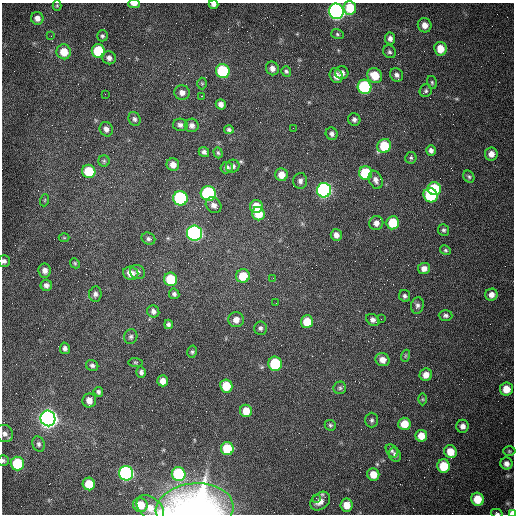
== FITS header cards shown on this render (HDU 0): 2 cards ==
NAXIS1  =                  512 /fastest changing axis
NAXIS2  =                  512 /next to fastest changing axis

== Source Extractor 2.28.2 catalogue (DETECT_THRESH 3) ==
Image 512 x 512 px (HDU 0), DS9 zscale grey, 1 PNG px = 1 image px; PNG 516 x 516 px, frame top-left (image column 1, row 512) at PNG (2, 3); each listed source drawn as its Kron ellipse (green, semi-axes under 4 px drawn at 4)
Background 1540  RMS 24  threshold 72.1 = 3 sigma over >= 5 px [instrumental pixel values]
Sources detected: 144; all 144 listed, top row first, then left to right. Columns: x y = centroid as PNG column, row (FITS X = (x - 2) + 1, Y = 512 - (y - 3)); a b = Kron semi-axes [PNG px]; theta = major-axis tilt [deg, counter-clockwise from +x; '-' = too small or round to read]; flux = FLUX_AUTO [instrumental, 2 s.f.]
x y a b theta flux
134 4 6 3 1 7.5e+03
214 4 5 4 - 6.1e+03
57 5 5 4 - 1.8e+03
350 8 7 6 - 4.6e+04
336 11 8 7 - 7.3e+05
37 18 6 6 - 9.0e+03
425 25 7 7 - 1.2e+04
337 34 6 5 - 2.7e+03
51 36 2 2 - 1.2e+03
102 36 5 5 - 3.1e+03
390 38 6 5 - 6.5e+03
440 49 7 6 - 2.3e+04
98 51 7 6 - 9.7e+04
64 52 7 7 - 2.7e+04
389 52 7 6 - 3.6e+03
109 58 7 6 - 6.6e+03
272 68 7 6 - 8.1e+03
223 71 7 6 - 1.3e+05
286 71 5 5 - 3.3e+03
342 73 6 6 - 7.2e+03
375 75 8 7 - 3.2e+04
396 75 7 6 - 5.7e+03
336 76 8 6 -68 1.2e+04
202 83 6 5 - 2.2e+03
432 83 7 5 -75 2.6e+03
365 87 7 6 - 2.0e+05
426 91 6 6 - 3.2e+03
182 92 8 7 - 9.0e+03
105 94 2 2 - 9.0e+02
201 96 3 2 - 1.5e+03
221 104 5 5 - 7.2e+03
134 119 7 5 -64 4.5e+03
354 119 6 6 - 4.6e+03
180 125 7 6 - 5.4e+03
192 125 7 6 - 6.6e+03
293 128 2 2 - 6.8e+02
106 129 7 6 - 6.7e+03
229 130 5 4 - 3.6e+03
332 134 6 6 - 5.1e+03
384 146 7 6 - 6.1e+04
431 150 5 5 - 5.2e+03
204 152 5 5 - 4.7e+03
218 153 6 4 -72 2.6e+03
491 154 6 6 - 1.1e+04
411 158 6 5 - 2.9e+03
104 161 6 5 - 2.9e+03
173 165 6 6 - 1.2e+04
233 166 7 6 - 5.2e+03
227 168 6 5 - 6.6e+03
89 171 7 6 - 6.1e+04
366 173 7 6 - 8.7e+04
281 175 6 6 - 1.9e+04
469 177 6 5 - 2.9e+03
376 180 9 6 -68 7.4e+03
300 181 8 7 - 6.7e+03
434 189 6 6 - 7.2e+04
324 190 7 7 - 4.4e+05
208 194 8 7 - 2.6e+05
431 195 7 6 - 1.2e+05
180 198 7 7 - 2.0e+05
45 200 6 4 71 2.0e+03
214 205 8 7 - 7.6e+03
256 206 6 6 - 2.8e+04
258 214 7 6 - 3.4e+04
376 223 7 7 - 8.3e+03
393 223 6 6 - 4.8e+04
444 230 6 5 - 3.2e+03
194 233 7 7 - 5.4e+05
336 235 6 5 - 8.0e+03
64 238 5 3 - 1.5e+03
148 239 7 6 - 4.4e+03
445 250 5 4 - 2.4e+03
4 261 5 5 - 4.6e+03
75 263 5 4 - 2.3e+03
424 268 6 5 - 9.1e+03
45 271 7 6 - 8.2e+03
138 272 8 7 - 5.4e+03
131 273 8 6 -19 1.3e+04
243 276 7 6 - 3.4e+04
273 278 2 2 - 9.6e+02
171 279 7 6 - 6.5e+04
46 285 5 5 - 5.9e+03
95 294 7 6 - 5.1e+03
174 294 5 5 - 3.9e+03
491 295 6 6 - 1.0e+04
405 296 6 5 - 3.9e+03
276 303 3 2 - 1.2e+03
417 305 8 6 78 5.1e+03
153 311 6 6 - 6.1e+03
446 315 7 5 -1 4.0e+03
381 319 2 2 - 8.7e+02
236 320 8 7 - 1.1e+04
373 320 7 5 -34 5.8e+03
307 322 6 6 - 3.2e+04
168 324 4 4 - 3.8e+03
260 328 7 6 - 4.3e+03
131 337 7 6 - 3.9e+03
65 348 6 5 - 5.1e+03
192 352 6 5 - 2.9e+03
405 356 6 4 71 2.0e+03
382 360 7 6 - 1.1e+04
135 362 7 4 -5 2.2e+03
275 364 7 6 - 1.1e+05
92 365 6 5 - 4.4e+03
141 372 5 4 - 4.4e+03
426 375 6 6 - 1.2e+04
163 381 5 5 - 1.3e+04
226 386 6 6 - 4.4e+04
340 388 6 6 - 3.5e+03
506 389 6 6 - 2.4e+04
98 392 5 4 - 4.0e+03
423 399 6 4 -90 2.0e+03
89 400 7 7 - 1.3e+04
246 411 6 6 - 2.4e+04
48 418 8 7 - 1.3e+06
372 420 7 6 - 3.9e+03
404 424 6 6 - 2.5e+04
330 425 6 5 - 3.0e+03
463 426 6 6 - 7.9e+03
5 434 9 8 - 7.5e+03
421 436 6 6 - 2.0e+04
39 444 8 6 -69 4.7e+03
227 449 6 6 - 6.0e+04
392 451 7 5 -54 3.9e+03
509 451 6 5 - 2.3e+03
450 452 7 6 - 2.7e+04
395 455 7 5 -64 5.0e+03
3 460 5 5 - 3.2e+03
17 463 7 6 - 7.7e+04
506 464 6 6 - 7.6e+03
444 466 7 6 - 5.0e+04
126 473 7 7 - 4.1e+05
179 474 7 7 - 1.5e+05
373 474 6 6 - 2.0e+04
89 484 6 6 - 4.1e+04
316 498 3 2 - 3.9e+03
477 499 6 6 - 3.3e+04
320 501 11 8 40 1.5e+04
140 505 7 7 - 2.9e+04
346 505 6 6 - 1.9e+04
150 508 15 10 -41 1.8e+04
195 509 39 25 5 5.9e+05
497 513 6 3 -15 2.8e+03
512 513 4 3 - 1.4e+04
At the frame edge (FLAGS 8, measured only in part): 8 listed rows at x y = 134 4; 214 4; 4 261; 5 434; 3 460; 195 509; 497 513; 512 513